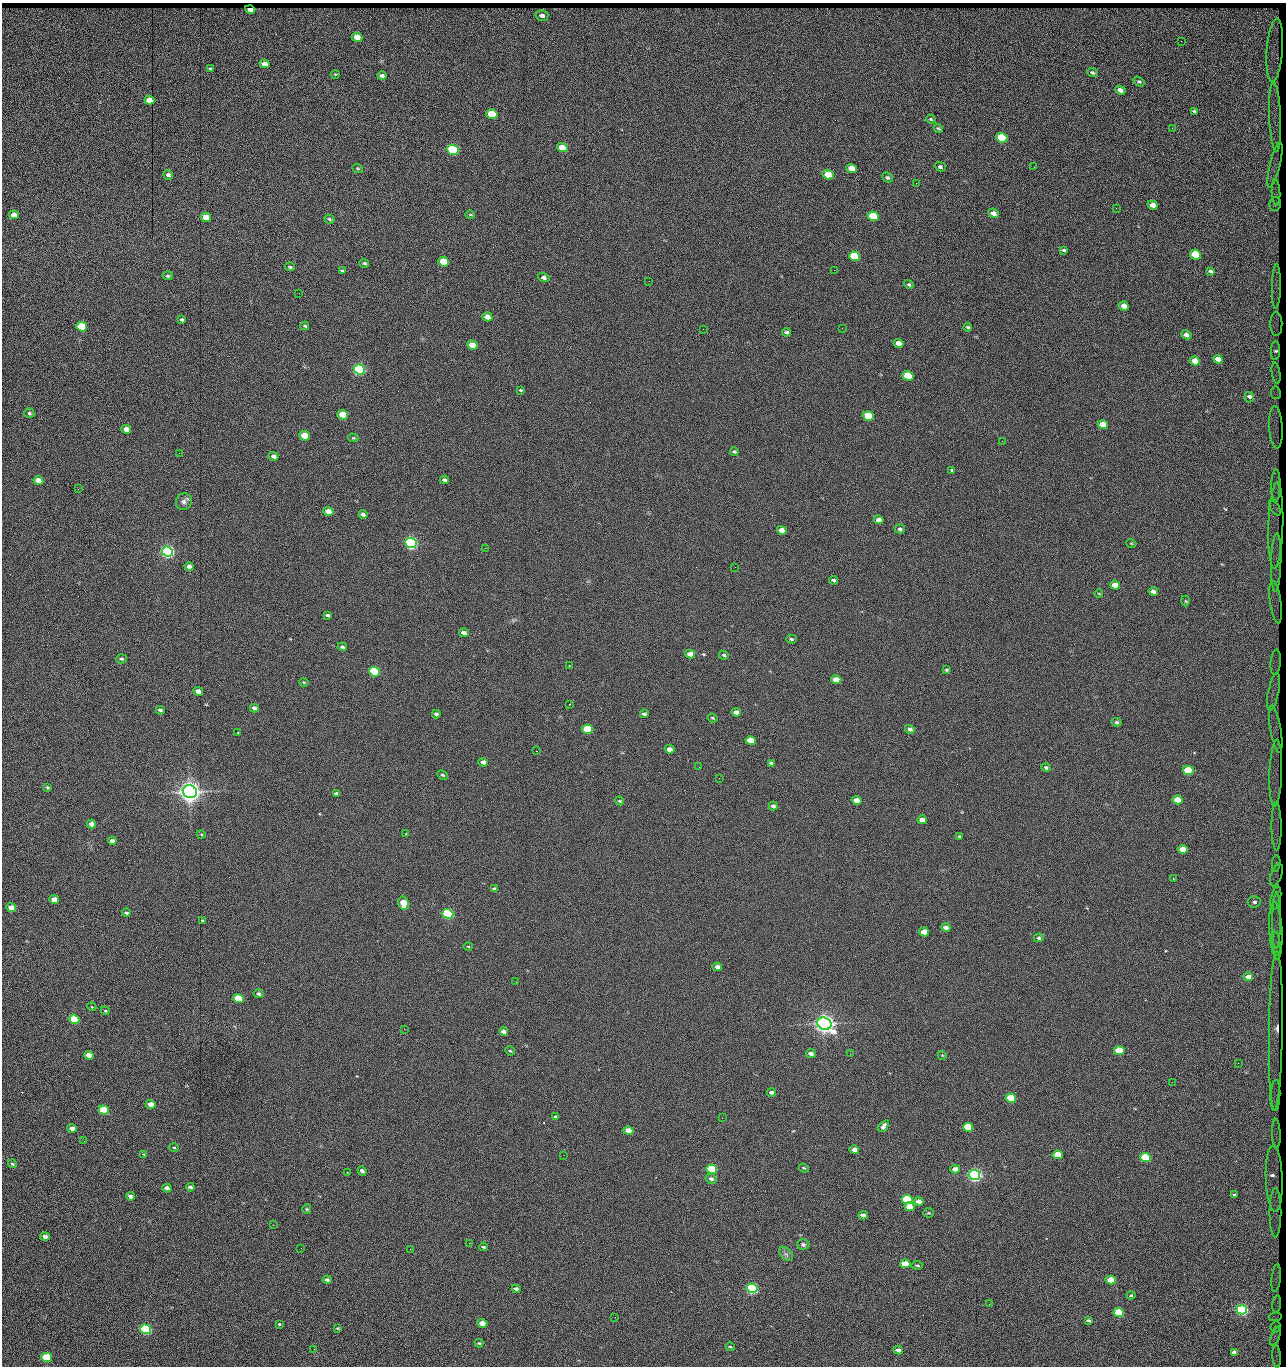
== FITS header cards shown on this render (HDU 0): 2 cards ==
NAXIS1  =                 1284 / length of data axis 1
NAXIS2  =                 1364 / length of data axis 2

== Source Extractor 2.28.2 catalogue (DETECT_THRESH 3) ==
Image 1284 x 1364 px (HDU 0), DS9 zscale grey, 1 PNG px = 1 image px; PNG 1288 x 1368 px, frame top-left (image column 1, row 1364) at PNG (2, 3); each listed source drawn as its Kron ellipse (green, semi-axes under 4 px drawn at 4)
Background 160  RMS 15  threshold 45.7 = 3 sigma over >= 5 px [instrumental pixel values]
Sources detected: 286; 3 with non-positive FLUX_AUTO (blend fragments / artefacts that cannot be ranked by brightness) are neither listed nor drawn; the other 283 listed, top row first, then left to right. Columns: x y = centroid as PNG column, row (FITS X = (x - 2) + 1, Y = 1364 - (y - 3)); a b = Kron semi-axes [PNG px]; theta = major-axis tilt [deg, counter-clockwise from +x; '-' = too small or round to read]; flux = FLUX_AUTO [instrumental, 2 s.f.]
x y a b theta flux
250 9 5 4 - 6.5e+03
542 15 6 5 - 4.3e+03
357 37 5 4 - 1.3e+04
1181 41 2 2 - 7.6e+02
1275 50 32 8 86 1.5e+04
264 64 5 4 - 5.2e+03
210 69 3 3 - 1.1e+03
1093 73 6 4 -25 1.8e+03
335 74 4 3 - 7.8e+02
382 76 4 3 - 2.8e+03
1139 81 6 4 -33 1.5e+03
1120 90 5 4 - 4.5e+03
149 100 5 4 - 1.4e+04
1194 111 4 3 - 1.8e+03
492 114 5 4 - 4.2e+04
1275 117 35 6 -87 1.6e+04
931 119 5 4 - 1.2e+03
938 128 4 3 - 1.2e+03
1172 128 3 2 - 9.0e+02
1002 138 6 5 - 6.0e+04
562 147 5 4 - 1.4e+04
453 150 6 5 - 1.6e+05
1275 165 23 5 76 5.6e+03
940 167 5 4 - 1.8e+03
1034 167 2 2 - 1.2e+03
358 168 6 3 -21 1.0e+03
851 168 5 4 - 1.2e+04
828 174 5 4 - 2.8e+04
168 175 5 4 - 2.7e+03
887 178 5 4 - 1.5e+03
916 183 2 2 - 1.2e+04
1276 192 13 4 -87 4.9e+03
1275 204 7 5 78 3.0e+03
1153 205 5 4 - 6.4e+03
1116 208 2 2 - 5.6e+02
993 213 6 4 -27 5.8e+03
14 215 5 4 - 1.0e+04
470 215 5 3 - 9.0e+02
873 216 6 4 -19 5.1e+04
206 217 5 4 - 2.0e+04
329 219 5 4 - 1.6e+03
1064 250 4 3 - 1.4e+03
1195 255 5 4 - 4.2e+04
855 256 6 5 - 1.0e+05
443 262 5 4 - 4.0e+04
364 263 5 3 - 1.6e+03
290 267 5 3 - 1.5e+03
834 270 2 2 - 1.8e+04
343 271 4 3 - 1.7e+03
1210 271 4 3 - 1.4e+03
168 276 5 4 - 1.5e+03
544 278 6 4 -16 2.9e+03
649 281 2 2 - 5.5e+02
909 285 5 4 - 1.6e+03
1276 286 22 4 89 5.4e+03
299 293 2 2 - 4.5e+02
1124 306 5 4 - 7.5e+03
487 317 5 4 - 9.3e+03
182 320 4 3 - 1.6e+03
1276 324 12 6 -89 1.8e+03
305 326 4 3 - 1.3e+03
82 327 5 4 - 1.0e+05
968 327 4 3 - 1.5e+03
842 328 2 2 - 4.2e+02
703 329 2 2 - 2.2e+03
787 332 4 3 - 2.1e+03
1186 335 5 4 - 3.8e+03
898 343 5 4 - 7.5e+03
472 345 5 4 - 1.5e+04
1275 351 9 4 87 5.1e+03
1218 359 5 4 - 9.6e+03
1195 361 5 4 - 1.6e+04
359 369 6 5 - 3.0e+05
1276 373 11 4 -82 3.7e+03
908 376 5 4 - 5.7e+04
521 390 3 2 - 1.1e+03
1276 393 6 5 - 1.9e+03
1249 397 5 4 - 3.3e+03
29 413 5 4 - 1.8e+03
343 415 5 4 - 3.7e+04
868 416 5 4 - 5.9e+04
1103 425 5 4 - 1.9e+04
1276 427 21 6 -87 3.6e+03
126 429 5 4 - 8.2e+03
305 436 5 4 - 2.9e+04
353 438 5 4 - 1.1e+03
1002 441 2 2 - 2.1e+03
734 452 4 3 - 1.6e+03
179 453 2 2 - 2.1e+03
274 456 5 4 - 3.8e+03
951 471 3 3 - 4.3e+03
38 480 5 4 - 1.2e+04
444 480 4 3 - 2.4e+03
1276 486 16 4 89 5.8e+03
78 489 2 2 - 7.3e+02
184 502 8 7 - 3.7e+03
1275 508 8 4 -57 2.8e+03
328 511 5 4 - 9.9e+03
363 514 4 3 - 2.5e+03
879 520 5 4 - 5.6e+03
1276 525 43 7 88 2.0e+03
900 529 5 4 - 1.9e+03
782 530 5 4 - 8.5e+03
411 543 6 5 - 5.0e+05
1131 543 5 3 - 8.4e+02
485 548 3 2 - 1.8e+03
167 552 6 5 - 5.3e+05
1276 562 29 5 88 7.2e+03
189 567 4 4 - 4.0e+03
735 567 2 2 - 4.8e+02
833 580 4 3 - 1.8e+03
1115 585 5 4 - 1.3e+04
1153 591 5 4 - 4.1e+03
1099 594 4 2 - 6.7e+02
1186 601 5 3 - 9.5e+02
1276 602 21 5 -82 5.2e+03
328 615 4 3 - 1.8e+03
464 633 5 3 - 4.2e+03
791 639 5 4 - 1.6e+03
342 647 4 3 - 1.9e+03
690 654 5 4 - 1.0e+04
724 655 5 4 - 1.6e+03
121 659 5 4 - 1.8e+03
1276 662 13 5 85 3.9e+03
569 665 2 2 - 9.8e+02
946 670 4 3 - 1.3e+03
374 672 5 4 - 1.6e+05
836 680 5 4 - 1.4e+04
304 682 4 3 - 9.1e+02
198 691 5 4 - 7.1e+03
1273 692 19 5 78 1.1e+04
569 704 3 2 - 5.6e+02
254 708 4 4 - 4.3e+03
160 710 4 3 - 1.9e+03
736 712 5 4 - 6.0e+03
436 714 4 3 - 2.2e+03
644 714 4 3 - 2.4e+03
712 718 5 3 - 1.1e+03
1117 722 5 4 - 2.0e+03
587 729 5 4 - 6.9e+04
910 729 5 4 - 2.6e+03
1276 729 24 5 -80 4.1e+03
238 733 2 2 - 7.5e+02
751 741 5 4 - 2.7e+04
670 749 5 4 - 7.6e+03
536 751 2 2 - 2.1e+03
483 762 5 4 - 4.1e+03
771 763 4 3 - 1.6e+03
699 767 3 2 - 9.0e+02
1046 767 5 4 - 2.2e+03
1188 770 5 4 - 7.6e+04
1276 773 33 6 88 9.3e+03
443 775 6 4 -27 1.2e+03
719 778 2 2 - 1.8e+03
47 787 4 3 - 1.3e+03
190 792 7 6 - 1.5e+06
336 794 4 3 - 2.3e+03
856 800 5 4 - 1.1e+04
1178 800 5 4 - 2.5e+04
619 801 4 3 - 1.1e+03
773 806 4 4 - 3.0e+03
922 820 5 4 - 8.1e+03
91 824 5 4 - 6.7e+03
1277 827 24 5 -89 4.8e+03
201 834 4 3 - 8.9e+02
405 834 3 2 - 5.8e+02
960 836 3 3 - 1.3e+03
112 841 4 4 - 3.8e+03
1183 849 5 4 - 1.5e+04
1276 864 8 4 83 2.9e+03
1276 875 12 5 71 5.0e+02
1174 879 3 2 - 7.4e+02
495 889 4 3 - 1.8e+03
1276 898 11 5 78 3.2e+03
54 900 5 4 - 1.2e+04
1254 902 7 5 6 2.8e+03
403 903 6 5 - 2.7e+04
11 908 5 4 - 1.6e+04
126 913 4 3 - 1.9e+03
448 914 5 4 - 2.4e+05
203 921 4 3 - 1.2e+03
1277 921 28 2 89 8.0e+03
946 928 4 4 - 5.8e+03
1276 930 29 6 -87 3.1e+03
924 932 5 4 - 1.9e+04
1039 938 5 4 - 1.9e+03
1276 944 12 4 -83 2.6e+03
468 946 5 3 - 8.5e+02
717 967 5 4 - 6.1e+03
1248 977 5 4 - 7.5e+03
516 982 3 2 - 1.3e+03
259 994 5 3 - 2.2e+03
239 998 5 4 - 6.1e+04
92 1007 4 3 - 8.1e+02
105 1011 4 3 - 1.1e+03
74 1019 5 4 - 7.6e+04
824 1024 7 6 - 1.2e+06
404 1029 2 2 - 3.7e+03
503 1031 4 4 - 4.2e+03
1276 1031 79 7 89 1.8e+04
510 1051 5 4 - 1.2e+03
1119 1051 5 4 - 4.8e+04
811 1054 5 3 - 3.9e+03
850 1054 3 2 - 9.5e+02
89 1055 5 4 - 1.1e+04
942 1055 4 3 - 7.3e+02
1238 1063 2 2 - 9.7e+02
1172 1082 2 2 - 1.6e+03
771 1092 4 3 - 3.3e+03
1275 1096 15 5 88 6.9e+03
1011 1098 5 4 - 8.7e+04
151 1104 5 4 - 1.2e+04
104 1110 5 4 - 6.6e+04
556 1117 3 3 - 1.9e+03
722 1118 2 2 - 6.8e+02
884 1126 7 4 51 4.8e+03
968 1127 5 4 - 7.2e+04
72 1128 5 4 - 5.4e+03
628 1131 5 4 - 2.1e+04
1276 1134 15 4 -89 5.3e+03
84 1141 2 2 - 1.6e+03
174 1148 4 4 - 1.2e+03
854 1150 5 4 - 7.3e+03
144 1154 3 3 - 9.3e+02
564 1155 2 2 - 5.9e+02
1058 1155 5 4 - 3.2e+04
1145 1157 5 4 - 9.9e+04
12 1164 4 3 - 1.3e+03
804 1168 5 3 - 1.1e+03
712 1169 5 4 - 1.5e+05
955 1169 5 4 - 7.7e+03
362 1171 5 3 - 9.9e+03
347 1172 2 2 - 5.1e+02
974 1175 5 5 - 5.9e+05
711 1179 6 5 - 3.1e+03
1274 1179 33 8 -88 1.5e+04
190 1187 4 3 - 2.5e+03
167 1188 5 4 - 4.5e+03
1234 1195 3 3 - 1.5e+03
130 1196 4 3 - 3.4e+03
907 1199 5 4 - 1.4e+05
919 1201 5 4 - 6.2e+03
909 1207 5 4 - 1.6e+04
307 1209 5 4 - 1.2e+03
929 1213 5 4 - 1.3e+03
1275 1213 25 6 90 8.1e+03
863 1215 4 4 - 4.6e+03
273 1225 2 2 - 1.4e+03
45 1236 4 3 - 4.4e+03
469 1243 2 2 - 6.0e+03
803 1245 6 5 - 2.3e+03
483 1247 4 3 - 1.4e+03
301 1248 2 2 - 1.3e+03
410 1249 2 2 - 3.5e+03
786 1254 8 5 -44 2.6e+03
905 1264 5 4 - 1.9e+04
917 1265 6 3 -5 1.4e+03
1276 1278 14 4 84 4.3e+03
327 1280 4 3 - 2.9e+03
1111 1280 5 4 - 2.7e+04
752 1288 5 4 - 3.0e+05
516 1289 4 3 - 3.1e+03
1131 1295 4 3 - 1.2e+03
989 1304 2 2 - 1.9e+03
1277 1304 8 2 84 2.7e+03
1242 1310 5 4 - 3.6e+05
1119 1312 5 4 - 7.8e+04
615 1317 2 2 - 5.8e+02
1275 1317 6 4 8 1.6e+03
1088 1320 4 3 - 1.7e+03
482 1323 5 4 - 1.8e+04
279 1324 3 3 - 2.9e+03
1275 1327 5 4 - 2.4e+03
337 1328 4 4 - 1.0e+03
146 1329 5 4 - 2.4e+05
1276 1336 10 4 71 3.3e+03
479 1343 4 3 - 1.3e+03
730 1347 4 3 - 1.2e+03
314 1349 3 2 - 9.6e+02
898 1350 4 3 - 4.2e+03
1234 1352 4 3 - 4.4e+03
1277 1356 11 3 -85 3.2e+03
46 1357 5 4 - 9.3e+04
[3 non-positive-flux detections neither listed nor drawn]

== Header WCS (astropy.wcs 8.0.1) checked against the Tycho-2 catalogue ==
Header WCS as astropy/WCSLIB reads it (CRVAL/CRPIX/CD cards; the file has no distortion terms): RA---TAN/DEC--TAN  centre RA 15:41:43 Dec +51:58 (235.43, +51.97 deg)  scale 1.26 arcsec/px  FOV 26.9' x 28.5'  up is +92 deg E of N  parity flipped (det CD > 0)
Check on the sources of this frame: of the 60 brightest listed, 10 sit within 2.0 arcsec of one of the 14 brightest Tycho-2 stars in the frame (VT <= 12.29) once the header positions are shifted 0.28 arcsec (0.28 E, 0.05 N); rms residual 0.97 arcsec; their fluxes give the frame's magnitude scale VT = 25.17 - 2.5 log10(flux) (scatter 0.22 mag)
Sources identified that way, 10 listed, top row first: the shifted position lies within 2.0 arcsec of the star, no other Tycho-2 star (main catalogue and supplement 1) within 4.0 arcsec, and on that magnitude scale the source's flux lands within +1.5 / -3 mag of the star's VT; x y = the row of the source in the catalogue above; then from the Tycho-2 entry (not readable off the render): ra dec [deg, ICRS J2000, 3 dp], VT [Tycho-2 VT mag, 2 dp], TYC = Tycho-2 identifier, HIP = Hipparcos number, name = IAU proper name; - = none
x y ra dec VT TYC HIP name
359 369 235.614 +52.064 11.61 3489-1132-1 - -
411 543 235.514 +52.049 11.19 3489-1407-1 - -
190 792 235.378 +52.130 9.31 3489-1322-1 76850 -
448 914 235.303 +52.042 11.52 3489-958-1 - -
824 1024 235.232 +51.912 9.59 3489-824-1 - -
974 1175 235.143 +51.862 10.97 3489-1016-1 - -
907 1199 235.131 +51.886 12.29 3489-908-1 - -
752 1288 235.084 +51.941 11.45 3489-1346-1 - -
1242 1310 235.062 +51.771 11.53 3489-1453-1 - -
146 1329 235.075 +52.152 11.74 3489-912-1 - -